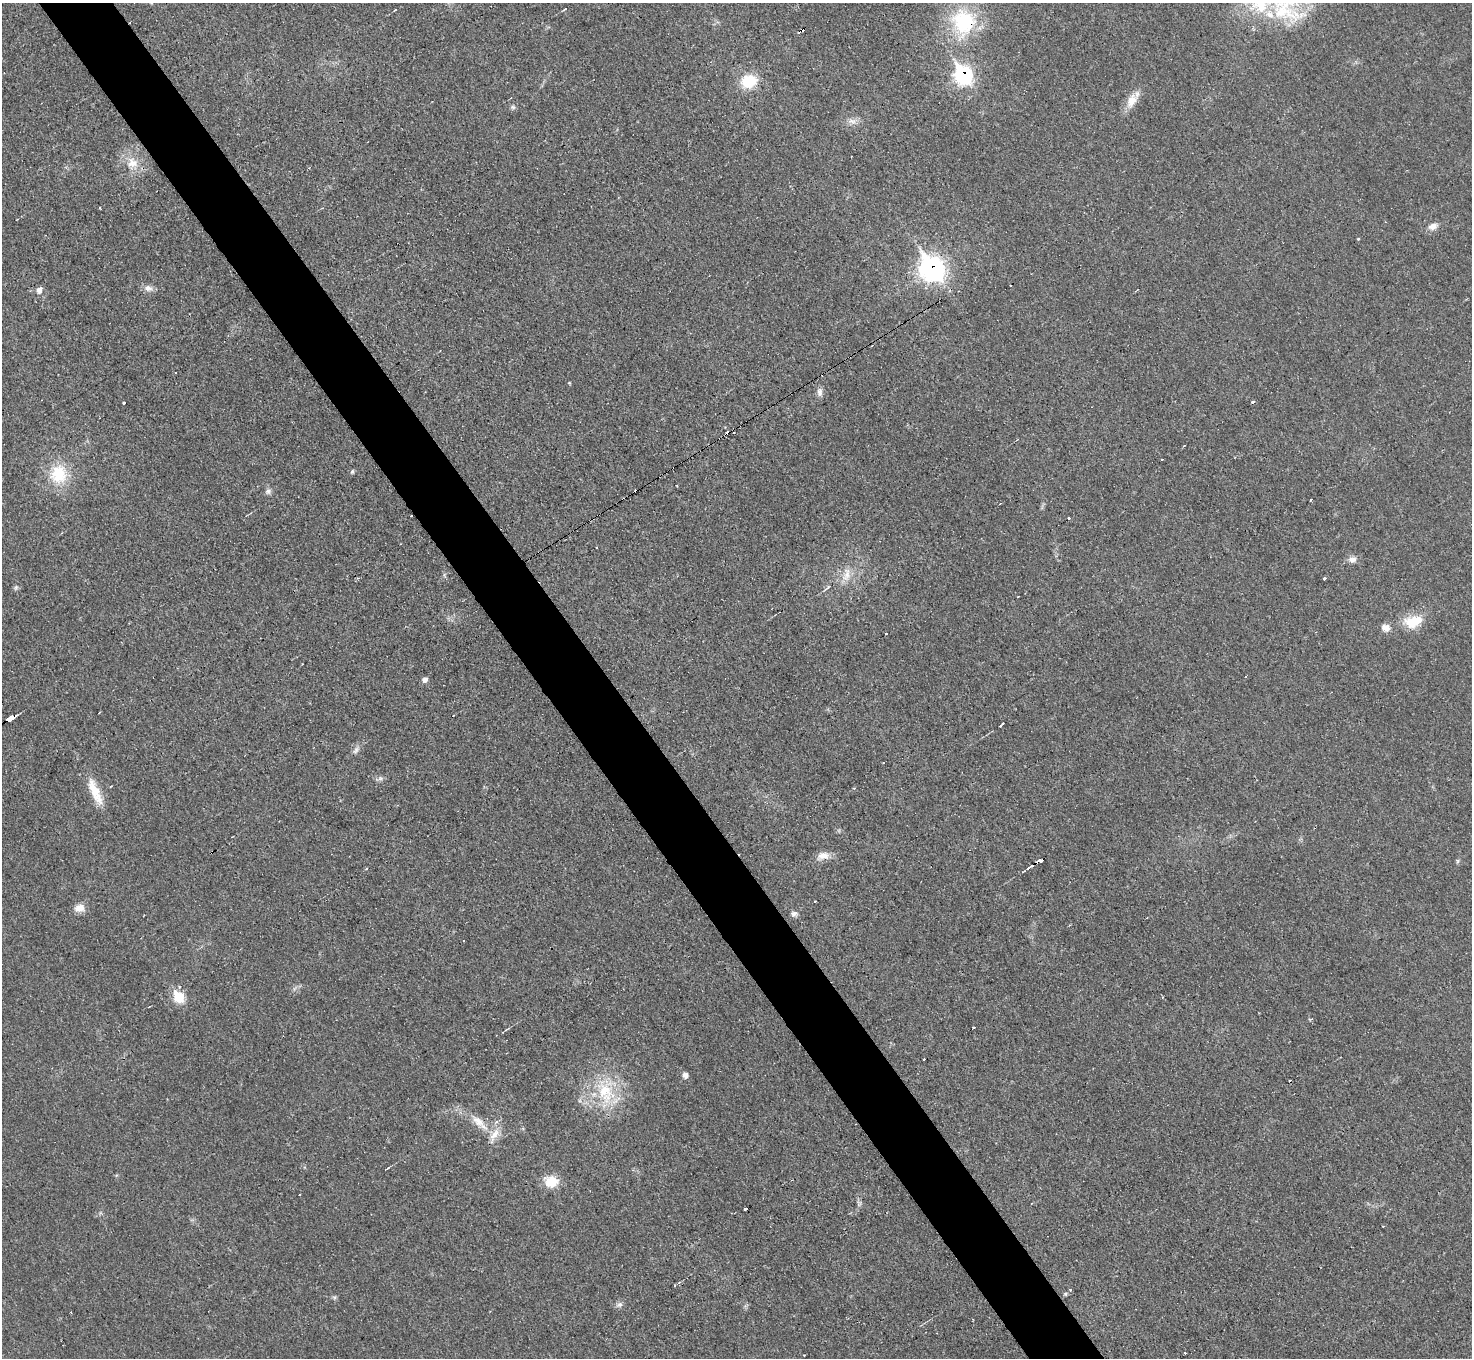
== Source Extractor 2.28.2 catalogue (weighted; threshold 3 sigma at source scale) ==
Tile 11 of 4 x 4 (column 3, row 3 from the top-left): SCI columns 2939-4408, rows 1512-2867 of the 5878 x 5872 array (HDU 1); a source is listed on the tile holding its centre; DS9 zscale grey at full resolution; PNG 1474 x 1360 px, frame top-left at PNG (2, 3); no overlay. Shown black and unused: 5% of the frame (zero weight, under 3 of 4 exposures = <1% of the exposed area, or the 3 px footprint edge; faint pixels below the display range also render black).
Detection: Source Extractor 2.28.2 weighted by HDU 2 'WHT'; one run over the whole footprint, this tile lists its part. Background 0.0333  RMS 0.0044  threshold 0.0198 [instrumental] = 3 sigma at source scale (4.5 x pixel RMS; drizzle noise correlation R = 1.50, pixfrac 1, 0.05/0.05 arcsec/px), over >= 5 px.
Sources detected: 76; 11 cosmic-ray / hot-pixel residue — not listed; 2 inside a brighter listed object's ellipse — not listed separately; the other 63 listed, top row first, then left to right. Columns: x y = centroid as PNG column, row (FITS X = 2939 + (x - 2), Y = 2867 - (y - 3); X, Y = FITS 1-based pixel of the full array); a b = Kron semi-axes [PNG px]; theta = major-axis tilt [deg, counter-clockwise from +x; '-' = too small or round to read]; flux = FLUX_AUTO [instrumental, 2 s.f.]
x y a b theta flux
1262 3 37 20 84 25
565 9 5 3 - 0.47
395 10 3 2 - 0.35
964 22 35 31 -83 33
963 75 10 8 -55 94
749 81 16 13 17 14
1132 101 20 11 65 6.1
513 107 7 5 -22 0.95
852 121 12 7 -22 2.3
132 163 17 14 -34 7.4
1433 226 13 9 20 2.9
1359 239 3 3 - 1
932 269 12 10 -52 220
148 288 13 7 -14 2.3
39 290 8 7 - 2.2
569 383 5 3 - 0.39
820 392 12 7 -85 2
1253 402 3 3 - 3.5
124 403 3 3 - 0.94
727 433 3 3 - 10
1184 446 3 2 - 0.76
1162 459 3 2 - 0.63
352 472 7 4 83 0.65
58 474 26 22 86 17
268 491 9 7 86 1.4
1311 500 3 3 - 1.7
1068 518 3 3 - 1.7
1352 559 10 7 12 2.4
847 575 22 9 76 4.9
1324 579 3 3 - 1.3
16 587 7 4 59 0.78
1018 596 3 2 - 0.91
1414 621 25 15 17 11
1385 628 10 8 -16 3
1245 676 3 3 - 1.2
425 679 7 6 - 1.5
11 718 8 3 34 55
1001 725 5 2 - 0.85
356 750 12 5 56 1.6
380 778 6 6 - 1.1
95 791 38 10 -66 9.8
823 856 17 10 10 3.8
1041 860 5 3 - 2.3
1458 861 6 4 89 0.67
1030 867 12 4 35 1.7
815 901 3 3 - 1.8
79 908 13 10 6 3.6
794 913 8 6 16 1.6
178 997 8 7 - 18
149 1007 3 2 - 0.68
973 1028 3 3 - 1.2
924 1059 3 2 - 0.49
685 1075 7 7 - 1.9
605 1091 28 23 -79 22
478 1121 21 10 -40 6.3
551 1182 13 12 - 9.6
299 1194 2 2 - 0.44
746 1209 3 3 - 2.6
1070 1290 4 3 - 0.53
1065 1294 5 4 - 0.64
334 1297 7 4 -18 0.7
620 1305 8 7 - 1.4
804 1355 3 2 - 0.55
Overlapping masked pixels (flux is a lower limit): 6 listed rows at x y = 964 22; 963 75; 932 269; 727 433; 11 718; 1041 860
Isophote crosses this tile's border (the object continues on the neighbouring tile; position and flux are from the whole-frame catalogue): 1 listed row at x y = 1262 3